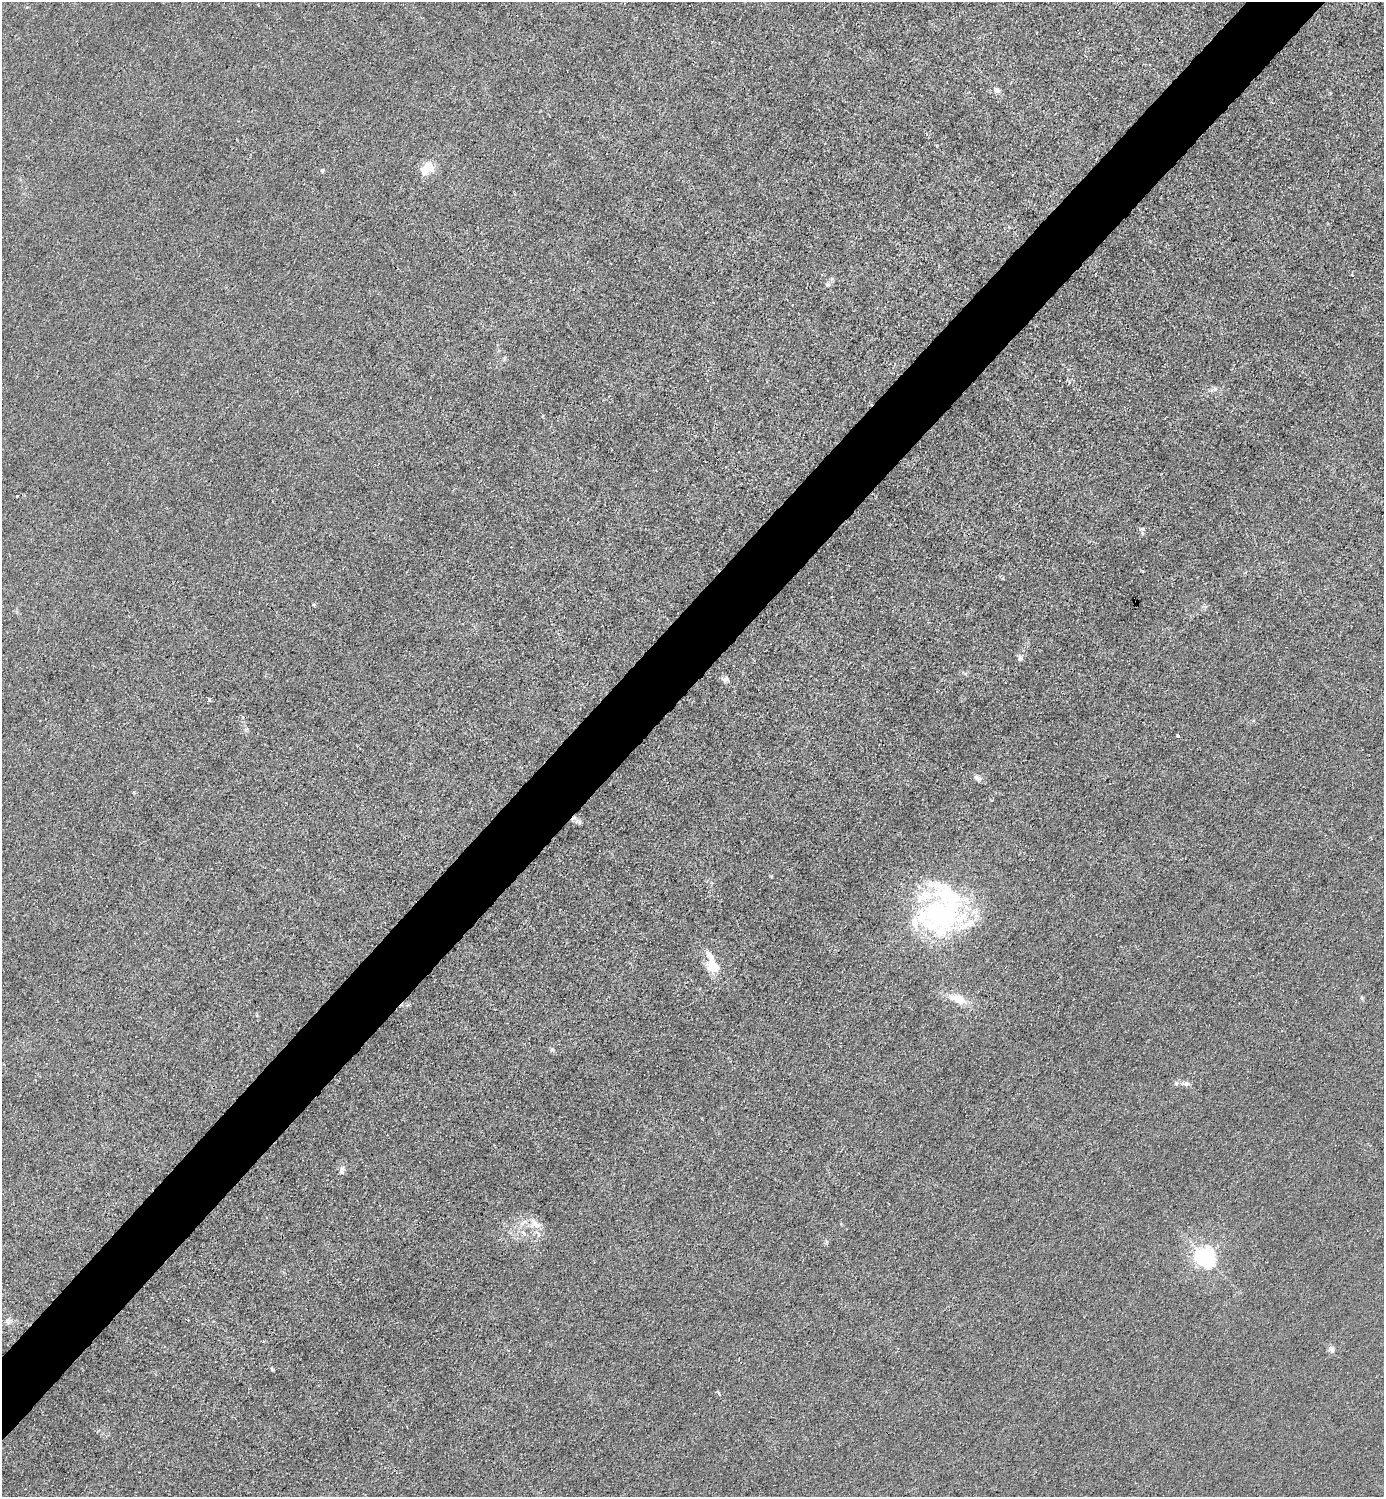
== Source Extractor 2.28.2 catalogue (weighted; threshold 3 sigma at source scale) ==
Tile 10 of 4 x 4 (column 2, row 3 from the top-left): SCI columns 1684-3065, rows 1498-2992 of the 5985 x 5985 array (HDU 1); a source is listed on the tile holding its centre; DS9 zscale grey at full resolution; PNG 1386 x 1499 px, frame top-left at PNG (2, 2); no overlay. Shown black and unused: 5% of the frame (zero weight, under 3 of 4 exposures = <1% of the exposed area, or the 3 px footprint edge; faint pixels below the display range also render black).
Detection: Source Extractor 2.28.2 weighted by HDU 2 'WHT'; one run over the whole footprint, this tile lists its part. Background 0.0216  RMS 0.0063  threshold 0.0283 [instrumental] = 3 sigma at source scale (4.5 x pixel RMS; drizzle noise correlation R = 1.50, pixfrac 1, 0.05/0.05 arcsec/px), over >= 5 px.
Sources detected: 32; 6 inside a brighter listed object's ellipse — not listed separately; the other 26 listed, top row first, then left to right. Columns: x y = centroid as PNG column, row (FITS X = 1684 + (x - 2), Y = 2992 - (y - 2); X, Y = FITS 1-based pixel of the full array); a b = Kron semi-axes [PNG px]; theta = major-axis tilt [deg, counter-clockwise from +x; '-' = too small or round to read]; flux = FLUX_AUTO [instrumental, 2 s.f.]
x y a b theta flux
258 5 3 2 - 0.48
996 90 8 7 - 2.7
427 168 16 11 42 11
322 170 5 4 - 1
828 285 6 4 -19 0.9
17 496 3 3 - 1.8
314 605 4 3 - 0.74
1020 658 6 6 - 1.8
965 674 6 4 19 0.92
726 679 8 7 - 2.1
209 699 4 3 - 2.1
1178 736 3 3 - 1.3
977 778 13 6 -30 2.4
574 818 9 4 26 1.6
579 822 7 4 90 1.1
938 914 55 50 -74 110
714 967 17 14 -31 11
958 999 17 9 -23 11
1176 1083 7 5 68 1.3
1186 1084 8 6 1 1.9
342 1170 12 5 -83 2
533 1223 15 8 -60 5.8
1205 1258 7 7 - 270
8 1322 9 4 -90 1.6
1332 1350 12 7 -37 2.4
272 1369 5 4 - 0.73
Overlapping masked pixels (flux is a lower limit): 1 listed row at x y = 574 818
Unlisted compact peaks at least as high as the median listed source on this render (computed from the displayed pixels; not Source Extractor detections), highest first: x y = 552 1049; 1143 529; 1215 389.